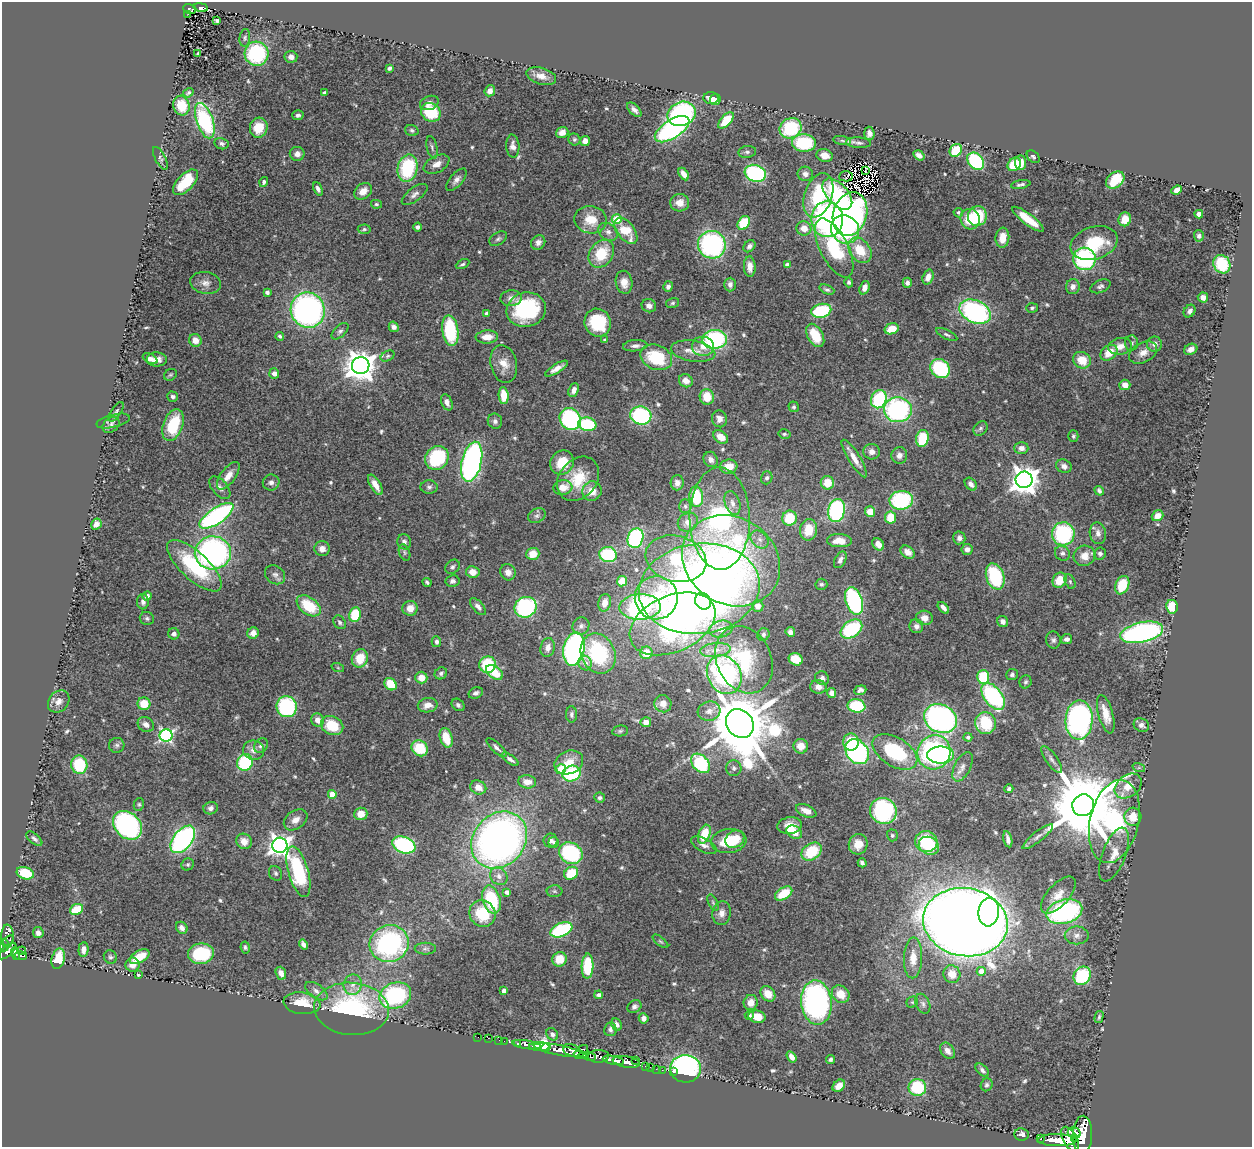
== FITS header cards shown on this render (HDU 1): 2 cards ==
NAXIS1  =                 1250
NAXIS2  =                 1145

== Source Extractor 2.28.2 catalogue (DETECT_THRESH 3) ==
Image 1250 x 1145 px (HDU 1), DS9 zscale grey, 1 PNG px = 1 image px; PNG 1254 x 1149 px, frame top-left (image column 1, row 1145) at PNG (2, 2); each listed source drawn as its Kron ellipse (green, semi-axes under 4 px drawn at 4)
Background 1.81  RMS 0.052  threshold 0.157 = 3 sigma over >= 5 px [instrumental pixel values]
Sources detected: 570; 2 with non-positive FLUX_AUTO (blend fragments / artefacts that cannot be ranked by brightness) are neither listed nor drawn; of the other 568, the 500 brightest by FLUX_AUTO listed and drawn (68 fainter detections omitted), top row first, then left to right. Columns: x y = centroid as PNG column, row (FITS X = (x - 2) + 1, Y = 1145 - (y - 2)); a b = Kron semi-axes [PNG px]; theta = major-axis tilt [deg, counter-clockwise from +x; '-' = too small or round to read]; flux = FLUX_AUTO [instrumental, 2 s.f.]
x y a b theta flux
201 7 7 3 -9 130
190 9 7 4 -19 120
188 14 3 2 - 6
217 20 4 3 - 7.1
245 38 9 5 83 7.9
198 54 4 3 - 10
256 54 12 12 - 310
291 57 6 6 - 19
389 68 4 3 - 8.5
541 76 15 8 -16 30
490 91 6 5 - 25
188 93 5 4 - 6.6
325 93 4 3 - 11
711 98 7 6 - 34
715 99 6 5 - 42
429 103 9 7 20 18
181 105 10 8 -75 88
634 110 9 5 -44 14
431 112 10 9 - 150
682 114 14 12 21 560
298 115 6 5 - 9.5
726 120 10 5 48 100
205 121 18 8 -71 370
259 128 10 9 - 74
791 128 11 10 - 220
672 129 19 9 33 670
412 130 7 5 -18 7.6
562 132 6 5 - 23
869 133 6 5 - 16
574 139 6 5 - 7.4
585 141 5 5 - 27
842 141 9 4 -9 9
804 143 12 9 -3 220
858 143 12 5 -4 12
222 144 7 5 -13 9.6
513 146 11 6 -86 19
432 147 11 5 -77 9.8
956 150 7 5 46 120
747 152 9 6 8 9.9
297 154 7 7 - 21
919 155 6 4 -34 17
825 156 8 6 -17 34
1033 157 7 5 -44 8.4
160 158 12 5 -62 8.8
976 161 10 7 -48 320
1020 163 7 5 -86 54
437 164 14 8 27 26
1014 164 7 6 - 110
408 168 14 10 77 270
865 171 3 2 - 6.4
755 173 11 8 -19 470
684 174 7 4 -59 25
805 174 7 7 - 16
846 176 7 5 2 7
456 180 14 6 50 18
1115 180 10 7 39 140
185 182 16 8 47 120
264 182 5 4 - 8.2
1021 184 10 4 11 9.3
318 189 7 4 -66 11
1177 190 5 4 - 18
363 191 9 7 41 36
415 194 15 6 37 18
837 194 19 10 -48 280
818 195 23 14 71 270
680 203 9 9 - 33
376 204 5 4 - 5.9
958 213 5 4 - 8
850 214 22 17 73 860
1199 214 4 4 - 40
977 216 10 9 - 150
617 219 5 5 - 180
827 219 18 16 -82 780
970 219 10 9 - 86
1028 219 19 5 -37 84
1125 219 7 6 - 58
591 220 16 13 -11 78
744 223 7 5 57 140
417 227 4 4 - 10
804 228 7 7 - 40
364 229 6 4 4 6.8
845 229 15 13 -45 320
626 231 15 8 -51 110
608 232 10 8 -31 20
1199 236 5 5 - 12
1002 238 10 7 84 47
498 239 9 6 32 9.5
538 242 8 6 49 18
1094 243 24 16 18 190
712 245 14 13 - 610
749 246 7 5 46 13
834 248 32 14 -63 270
860 250 14 10 -52 91
601 254 15 11 55 130
1085 259 11 11 - 410
463 264 7 4 27 6.6
1222 264 9 8 - 170
787 265 4 4 - 31
750 267 10 6 -88 26
928 277 8 5 71 28
624 282 11 8 -81 39
849 282 5 4 - 7.9
206 283 15 11 -9 30
907 283 5 4 - 13
730 284 7 6 - 14
668 286 5 4 - 11
1100 286 10 6 22 11
1073 287 7 7 - 17
864 288 7 5 68 22
827 290 8 4 -22 8.1
267 292 4 3 - 15
1203 297 5 5 - 25
511 298 11 8 8 20
673 303 6 5 - 6
649 306 7 6 - 17
1032 308 6 4 2 7
308 310 18 17 - 1000
526 310 20 17 15 340
821 311 10 7 12 220
1190 311 7 5 53 14
975 312 17 11 -23 640
487 313 4 3 - 14
598 323 14 13 - 190
394 327 5 4 - 15
892 329 7 5 17 51
340 331 10 5 44 11
450 331 15 8 -81 230
815 335 12 7 -61 100
947 335 12 4 -26 9.6
280 336 4 3 - 7.9
487 337 11 6 4 40
715 339 12 9 3 420
195 340 6 6 - 40
605 340 4 3 - 12
1131 343 7 6 - 11
1155 344 7 7 - 20
635 346 12 5 5 15
703 346 11 9 -6 36
1120 346 12 8 10 32
1191 349 7 5 27 20
693 351 22 10 -9 48
1109 353 9 7 39 58
1143 353 15 9 28 32
388 356 7 5 27 7.9
656 357 16 12 -23 170
150 359 8 4 -25 23
157 359 10 7 -2 23
1082 360 9 8 - 67
504 364 19 13 -77 49
361 366 9 8 - 5800
557 369 13 4 31 26
940 369 10 8 -45 290
274 373 5 5 - 18
170 375 7 5 31 6.3
686 381 7 6 - 27
1125 385 5 5 - 29
574 390 7 5 67 19
504 396 8 5 -87 70
173 397 5 5 - 11
707 397 8 7 - 74
879 399 9 7 66 290
447 402 8 5 -66 17
794 407 5 5 - 6.8
898 410 14 12 -3 530
116 412 11 5 55 10
641 415 10 9 - 410
570 419 11 10 - 450
719 419 8 7 - 21
113 421 17 6 14 14
495 421 7 7 - 13
587 424 9 6 -10 200
111 425 9 6 38 11
173 425 16 9 70 170
980 428 8 6 47 8.4
784 434 6 4 -13 6.3
1073 436 6 5 - 7.9
721 437 8 6 -36 40
922 438 8 6 78 150
1021 448 7 6 - 20
872 452 8 8 - 21
899 455 8 8 - 21
437 458 12 11 - 250
854 458 22 6 -58 42
711 459 8 7 - 21
472 462 20 10 77 1100
562 463 12 11 - 83
1064 466 8 6 -27 18
729 467 9 7 7 53
228 476 16 7 54 36
767 478 6 5 - 9.7
578 479 24 19 51 130
1024 480 8 8 - 4800
271 482 8 8 - 15
677 483 7 6 - 20
827 483 6 6 - 54
971 484 7 5 -49 17
375 485 11 5 -59 32
429 487 8 7 - 10
563 487 9 7 7 45
220 488 13 7 -49 21
592 491 10 9 - 52
1099 491 5 3 - 9.2
696 497 10 7 -86 180
901 500 11 9 7 310
732 503 12 7 -72 24
685 506 7 6 - 8.7
836 510 11 8 77 440
870 512 5 5 - 60
216 516 20 8 34 680
537 516 9 7 27 11
1157 516 6 5 - 33
789 518 7 7 - 110
890 518 6 5 - 83
720 519 51 30 -89 1100
688 522 10 9 - 30
96 524 6 5 - 20
809 530 11 8 79 69
1098 533 11 8 -79 20
1063 534 11 11 - 330
636 538 10 7 71 440
959 538 6 6 - 15
760 539 10 7 -44 20
839 541 12 6 -2 48
404 542 7 6 - 13
878 544 7 5 -51 30
322 549 7 7 - 22
967 549 5 5 - 16
404 552 8 5 -69 7.2
908 552 8 5 -39 24
213 553 18 16 3 900
1062 553 8 7 - 12
533 554 6 6 - 58
1100 554 6 6 - 12
608 555 9 7 -14 250
1084 556 11 10 - 38
676 559 31 23 -15 260
840 560 9 5 62 14
731 561 51 43 -32 990
194 566 35 13 -43 260
452 567 8 6 45 9.4
473 572 6 6 - 32
508 572 8 7 - 26
275 575 11 8 -39 17
995 577 13 8 -71 240
1059 580 8 6 58 69
452 581 7 6 - 11
622 581 5 5 - 61
427 582 5 3 - 7
1070 582 7 5 -65 6.7
821 584 6 5 - 7.4
1122 585 9 6 68 110
699 589 60 45 7 3200
147 596 5 4 - 19
656 598 21 21 - 230
703 601 9 7 -52 180
854 601 14 8 -71 480
143 602 7 6 - 13
605 603 9 6 78 31
309 606 13 8 -37 130
758 606 6 5 - 21
478 607 10 5 -48 16
526 607 11 10 - 460
640 607 20 13 2 620
1172 607 7 6 - 92
410 608 7 7 - 35
943 608 7 3 -47 14
355 615 7 6 - 120
147 618 7 6 - 8.2
924 618 8 7 - 25
1003 621 6 5 - 17
340 622 7 5 -53 8.7
672 624 45 28 24 1100
581 626 9 8 - 14
916 626 7 7 - 16
721 629 12 8 12 32
851 629 12 8 35 260
790 632 5 4 - 12
1142 632 22 10 13 850
253 633 6 5 - 26
174 634 6 5 - 14
763 634 6 6 - 7.9
1067 639 5 5 - 13
1053 640 8 7 - 11
436 642 5 5 - 10
548 647 9 7 75 23
574 649 17 10 77 940
715 650 15 7 6 30
598 653 21 17 -64 310
646 653 6 6 - 65
360 658 9 8 - 78
796 659 7 6 - 73
744 660 35 27 -65 230
585 663 7 6 - 22
488 665 8 8 - 180
338 668 6 4 -19 5.9
494 672 9 6 -37 94
441 673 6 5 - 9.3
724 675 20 16 -61 570
1012 675 6 5 - 9
983 677 7 6 - 140
421 678 6 6 - 44
822 678 7 6 - 16
1025 682 6 6 - 7.2
391 684 7 5 -45 93
818 687 8 7 - 26
860 690 6 4 20 11
476 693 7 5 22 12
832 693 5 4 - 23
993 696 15 9 -53 420
59 701 12 9 49 28
144 704 6 6 - 66
663 704 9 8 - 27
428 705 10 7 10 29
458 705 7 5 -43 11
856 706 9 6 -9 170
287 707 10 10 - 330
709 711 11 9 14 27
571 714 8 5 -89 10
1106 714 20 7 -74 58
940 719 17 14 -28 970
318 720 7 6 - 29
1079 720 20 13 87 830
646 722 5 5 - 26
985 723 11 10 - 150
146 724 8 7 - 17
740 724 15 13 -51 40000
1141 725 8 6 -27 14
332 726 11 9 -24 110
620 731 8 5 10 7.6
166 735 6 6 - 750
968 737 4 4 - 11
446 738 10 6 -73 88
851 742 8 8 - 65
117 745 7 7 - 11
261 746 8 6 49 11
801 746 7 7 - 43
420 748 9 7 -40 130
496 748 13 4 -43 14
254 750 10 9 - 25
857 752 14 10 -51 650
895 752 25 14 -32 290
934 752 17 16 - 680
940 755 13 8 1 220
510 759 10 4 -35 14
1052 760 16 6 -55 16
245 762 8 7 - 230
569 762 15 11 24 54
700 763 11 8 -46 270
79 765 9 8 - 170
962 767 16 8 63 23
734 768 8 7 - 12
1139 768 6 4 -18 6.2
561 769 5 5 - 130
572 774 9 7 21 250
527 782 9 6 -7 35
1128 786 15 10 37 53
478 787 8 6 -24 32
1009 789 4 4 - 7.8
332 794 4 4 - 80
600 798 5 5 - 9.1
139 804 6 5 - 6.1
1083 805 11 10 - 49000
211 808 7 6 - 13
806 811 11 6 -24 29
883 811 13 12 - 460
361 814 6 6 - 44
1133 817 9 8 - 54
296 820 13 9 35 27
1114 821 42 24 77 670
127 825 16 12 -45 700
790 825 12 8 6 38
794 832 8 6 -32 63
704 834 10 6 69 100
892 835 6 5 - 5.9
1038 837 19 5 38 19
34 839 9 5 -39 10
183 839 16 9 51 710
735 839 10 8 35 63
1008 839 8 4 -77 14
499 840 31 25 48 2000
551 840 7 6 - 14
244 841 8 7 - 31
729 841 18 12 6 130
926 841 11 10 - 180
554 842 5 5 - 8.4
858 844 10 9 - 47
280 845 7 7 - 2500
404 845 12 8 -21 380
704 845 14 7 -28 18
929 846 10 8 -31 110
812 852 11 8 34 130
571 853 12 10 -32 330
1114 854 28 11 69 56
862 863 4 4 - 9.7
188 864 6 5 - 6.8
298 872 26 10 -74 340
25 873 9 6 -17 110
276 873 8 6 -62 8.7
571 873 7 6 - 110
499 876 9 8 - 20
554 891 8 6 -2 7
507 892 4 4 - 22
784 894 9 5 33 97
1058 895 23 11 47 51
491 900 14 9 -73 200
713 903 8 4 -64 7.1
76 909 7 5 24 91
989 912 14 10 84 390
1064 912 18 12 15 560
722 913 12 9 81 23
482 914 14 12 -48 130
965 922 42 34 -10 9300
182 928 6 5 - 18
561 930 11 6 23 350
38 933 5 5 - 14
1077 935 12 9 0 22
7 936 11 6 87 480
8 940 6 4 34 340
660 941 9 4 -39 6.2
389 944 20 18 19 630
4 945 6 5 - 620
303 945 5 4 - 17
245 947 6 4 -82 6.7
83 949 7 5 87 22
425 949 10 6 0 12
8 951 11 4 42 1100
21 951 4 2 - 43
15 953 6 4 -72 480
201 954 13 10 8 190
21 956 6 3 -8 320
110 957 7 6 - 7.8
140 957 11 6 29 83
913 958 20 9 88 55
58 959 10 6 76 93
559 959 7 7 - 70
132 965 7 7 - 27
587 966 12 6 88 180
981 971 4 4 - 34
281 973 6 5 - 21
952 974 9 8 - 56
138 975 3 3 - 42
1082 976 9 8 - 240
353 985 10 9 - 26
316 991 13 7 -35 20
504 991 4 4 - 27
768 994 8 6 -50 46
841 994 9 8 - 61
395 995 16 13 21 440
599 995 4 3 - 11
816 1002 22 15 -84 910
912 1002 6 5 - 6.6
302 1003 18 10 -7 84
751 1003 8 7 - 32
923 1004 10 6 -66 14
634 1007 7 6 - 12
352 1009 37 26 -5 550
749 1015 5 4 - 7.4
757 1017 8 6 -10 55
1099 1017 6 4 75 6.6
644 1018 5 4 - 17
617 1024 6 5 - 13
610 1029 7 6 - 12
552 1034 7 5 -54 11
478 1037 2 2 - 14
488 1038 2 2 - 23
499 1040 2 2 - 22
504 1041 2 2 - 15
518 1044 3 3 - 710
527 1045 14 3 -9 650
540 1047 11 4 -3 4400
546 1048 4 4 - 5500
583 1049 5 4 - 510
558 1050 25 5 -11 6700
572 1050 9 6 -23 3300
948 1051 9 6 -54 23
580 1055 6 3 -11 700
590 1056 6 4 -19 1600
598 1056 10 6 3 1700
792 1057 6 4 -56 22
830 1059 4 4 - 8.8
613 1060 11 4 -11 3300
635 1060 2 2 - 160
626 1062 14 5 -10 3700
645 1067 3 2 - 66
650 1067 2 2 - 32
656 1069 2 2 - 18
685 1069 15 13 -4 630
662 1070 2 2 - 26
982 1070 8 4 -44 11
674 1072 3 2 - 57
987 1085 7 5 60 8
839 1086 7 5 43 36
917 1087 9 8 - 200
1074 1133 6 5 - 1700
1022 1134 7 6 - 17
1083 1135 19 9 87 12000
1041 1139 3 3 - 190
1070 1139 13 7 -60 7900
1075 1139 3 2 - 2000
1057 1140 19 6 -1 8600
At the frame edge (FLAGS 8, measured only in part): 1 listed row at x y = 4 945
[68 fainter detections neither listed nor drawn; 2 non-positive-flux detections neither listed nor drawn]